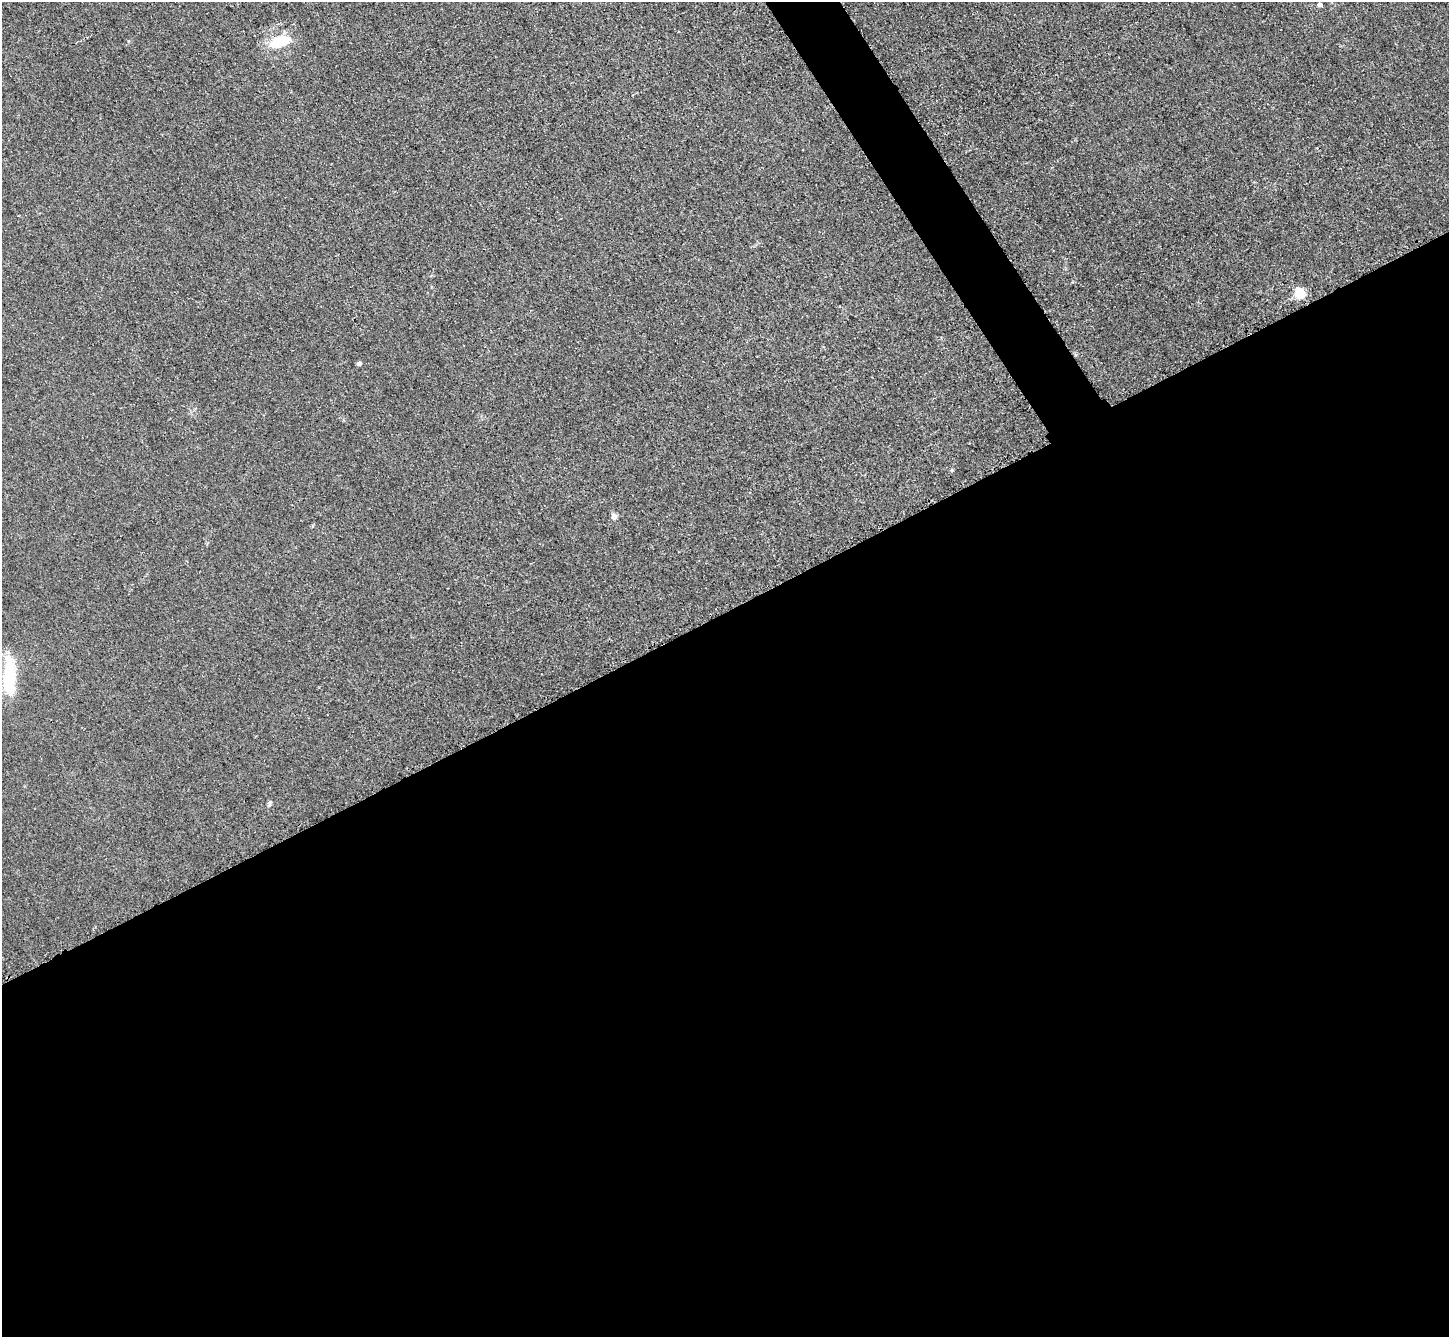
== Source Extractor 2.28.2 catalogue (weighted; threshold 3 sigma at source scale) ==
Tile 15 of 4 x 4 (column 3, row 4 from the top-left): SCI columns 2911-4357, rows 308-1642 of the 5823 x 5815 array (HDU 1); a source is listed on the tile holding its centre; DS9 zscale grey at full resolution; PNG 1451 x 1339 px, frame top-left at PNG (2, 2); no overlay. Shown black and unused: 56% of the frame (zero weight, under 3 of 4 exposures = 2% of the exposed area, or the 3 px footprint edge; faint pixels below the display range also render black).
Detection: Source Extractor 2.28.2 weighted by HDU 2 'WHT'; one run over the whole footprint, this tile lists its part. Background 0.0138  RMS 0.0044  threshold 0.0199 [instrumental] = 3 sigma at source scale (4.5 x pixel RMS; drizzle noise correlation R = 1.50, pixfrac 1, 0.05/0.05 arcsec/px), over >= 5 px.
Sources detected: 10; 1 inside a brighter object's white glare — not listed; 1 inside a brighter listed object's ellipse — not listed separately; the other 8 listed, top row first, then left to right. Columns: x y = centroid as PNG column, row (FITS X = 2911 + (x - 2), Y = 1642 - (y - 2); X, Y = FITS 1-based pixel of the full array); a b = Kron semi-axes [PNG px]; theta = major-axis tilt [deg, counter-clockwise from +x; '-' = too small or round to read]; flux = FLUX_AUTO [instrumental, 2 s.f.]
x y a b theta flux
1320 5 4 4 - 2
279 42 18 14 73 9.9
1300 293 5 5 - 39
359 364 4 4 - 2
952 470 5 5 - 0.51
614 517 8 6 -82 2
9 678 48 14 -90 24
269 803 8 5 62 0.9